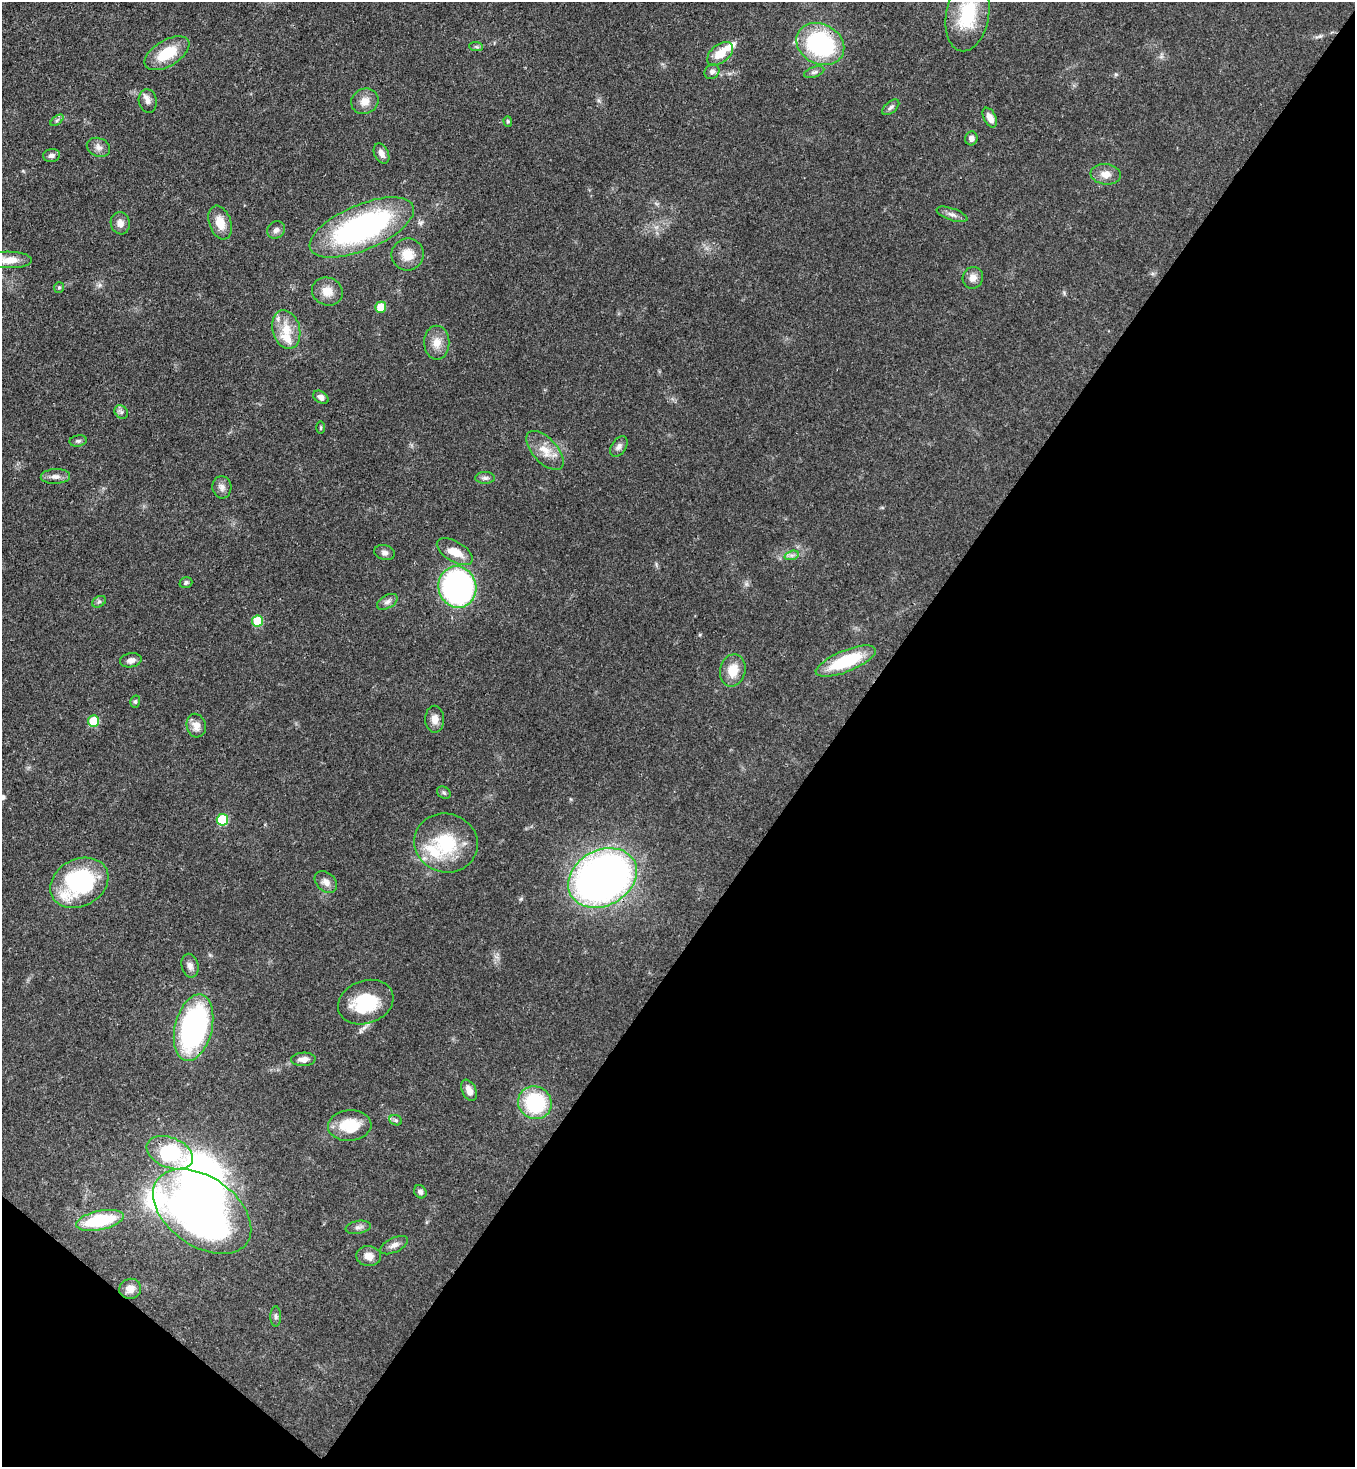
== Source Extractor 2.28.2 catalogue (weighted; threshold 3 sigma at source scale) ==
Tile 15 of 4 x 4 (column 3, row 4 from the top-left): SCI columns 3070-4422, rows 60-1524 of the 6000 x 5978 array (HDU 1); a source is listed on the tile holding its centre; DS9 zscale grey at full resolution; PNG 1357 x 1469 px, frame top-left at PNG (2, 2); each listed source drawn as its Kron ellipse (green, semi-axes under 4 px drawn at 4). Shown black and unused: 40% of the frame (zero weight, under 3 of 4 exposures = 7% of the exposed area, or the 3 px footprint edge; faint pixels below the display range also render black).
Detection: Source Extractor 2.28.2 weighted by HDU 2 'WHT'; one run over the whole footprint, this tile lists its part. Background 0.0729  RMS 0.004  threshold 0.018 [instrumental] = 3 sigma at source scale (4.5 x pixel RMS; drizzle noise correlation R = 1.50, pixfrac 1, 0.05/0.05 arcsec/px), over >= 5 px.
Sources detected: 85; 1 inside a brighter object's white glare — neither listed nor drawn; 6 inside a brighter listed object's ellipse — not listed separately; the other 78 listed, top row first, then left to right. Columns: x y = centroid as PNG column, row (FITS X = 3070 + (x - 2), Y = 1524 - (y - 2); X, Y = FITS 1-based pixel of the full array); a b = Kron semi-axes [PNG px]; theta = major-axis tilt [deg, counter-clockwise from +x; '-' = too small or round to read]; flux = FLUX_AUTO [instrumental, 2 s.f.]
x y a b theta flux
967 15 37 21 80 21
820 44 25 20 -27 49
476 47 7 4 -2 0.77
167 53 25 13 31 13
720 54 15 9 40 6.8
712 72 8 6 41 1.5
814 72 10 5 18 1.2
148 101 12 9 -80 2.4
365 101 14 12 31 4.1
891 107 10 5 41 1.2
990 118 10 6 -63 3
57 120 7 4 37 0.72
508 121 5 4 - 0.57
971 138 7 6 - 1.7
98 147 12 9 -22 2.2
381 154 10 7 -64 2.1
52 155 8 6 9 1.5
1106 174 15 10 -7 3.6
952 214 16 6 -19 1.9
120 223 11 9 -81 2.4
220 223 17 11 -70 5.7
362 227 56 22 23 96
276 230 9 8 - 1.6
408 255 16 16 - 6.9
9 260 23 8 -1 5.3
973 278 11 10 - 2.8
59 288 5 5 - 0.68
327 291 15 14 - 5
381 307 5 5 - 9.5
286 329 20 13 -74 7.7
437 343 17 12 -89 4.8
321 397 8 5 -34 1.6
121 412 7 6 - 1.1
321 427 6 3 90 0.45
78 441 8 5 9 0.89
619 446 11 7 55 1.7
545 450 24 12 -47 6.6
55 476 15 7 2 2.2
485 478 10 6 0 1.3
222 487 11 9 -84 2.2
455 552 20 10 -31 6.3
385 553 10 7 -16 1.5
792 555 7 4 18 1.1
186 583 6 5 - 0.85
457 587 21 19 -77 110
99 602 7 5 30 0.88
387 602 11 6 29 1.7
257 621 5 5 - 19
131 660 11 7 9 1.8
846 661 32 10 22 22
733 670 16 12 76 7.5
135 702 6 5 - 0.71
435 719 13 9 -89 3.1
93 721 5 5 - 15
196 726 12 9 -76 3.6
444 793 7 5 -37 0.86
222 820 6 5 - 23
446 843 32 29 -16 25
602 878 36 27 28 260
326 882 12 9 -43 2.6
79 883 30 23 28 49
190 966 12 8 -77 2
366 1002 28 21 20 21
194 1028 34 18 76 91
303 1059 12 6 3 2.8
469 1090 11 7 -65 3.3
535 1103 17 16 - 32
396 1120 6 5 - 0.77
350 1126 22 15 5 13
170 1153 24 15 -22 34
420 1192 7 5 -53 1.4
202 1211 55 34 -35 210
100 1220 24 9 12 25
358 1227 12 6 10 1.5
394 1245 15 7 26 2.2
369 1256 12 10 -7 3.6
130 1289 11 10 - 3.2
276 1316 10 5 -90 0.97
Overlapping masked pixels (flux is a lower limit): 3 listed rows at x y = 820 44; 602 878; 194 1028
Isophote crosses this tile's border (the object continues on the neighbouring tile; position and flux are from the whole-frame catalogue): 1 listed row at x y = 9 260